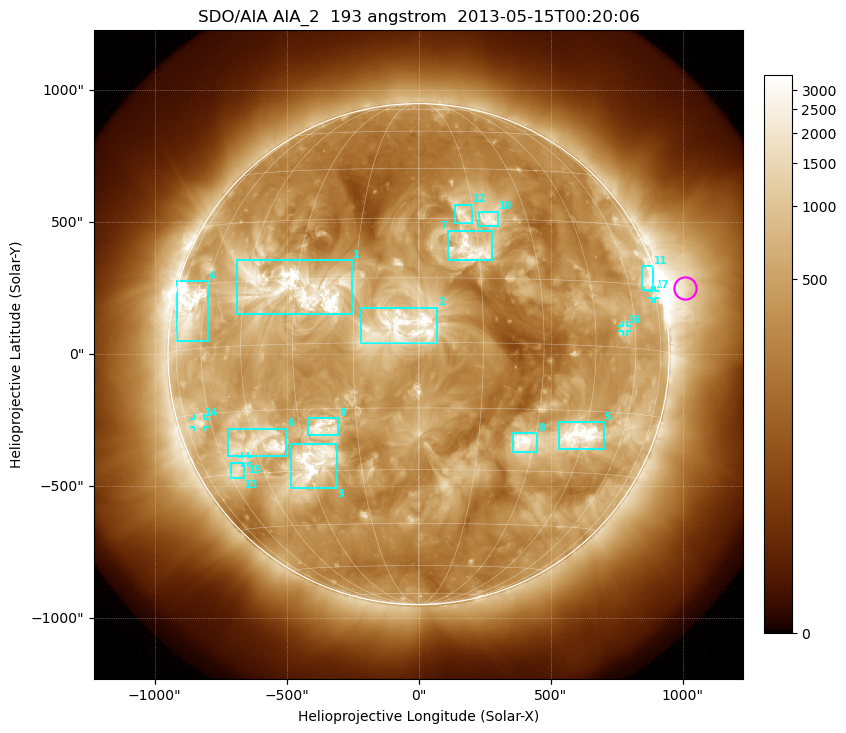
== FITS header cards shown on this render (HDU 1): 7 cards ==
TELESCOP= 'SDO/AIA'
INSTRUME= 'AIA_2'
WAVELNTH=                  193
WAVEUNIT= 'angstrom'
DATE-OBS= '2013-05-15T00:20:06.84'
CTYPE1  = 'HPLN-TAN'
CTYPE2  = 'HPLT-TAN'

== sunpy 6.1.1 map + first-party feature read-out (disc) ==
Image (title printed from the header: SDO/AIA AIA_2  193 angstrom  2013-05-15T00:20:06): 1024 x 1024 px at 2.4 arcsec/px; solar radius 949 arcsec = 396 px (full disc in frame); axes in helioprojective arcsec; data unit not stated in the header (colour bar unlabelled)
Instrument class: DISC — disc imager (sunpy class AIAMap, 193 A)
Bright regions (active regions / flare kernels): reference = the median radial profile (limb darkening/brightening removed); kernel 9 px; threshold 5 sigma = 1067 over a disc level ~380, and >= 1.15x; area >= 12 px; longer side >= 9 px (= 22 arcsec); searched inside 0.97 R_sun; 17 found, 17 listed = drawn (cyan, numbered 1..; 4 of them under ~33 arcsec drawn as corner ticks so the feature stays visible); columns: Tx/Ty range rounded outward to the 5 arcsec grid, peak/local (2 s.f.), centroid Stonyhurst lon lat
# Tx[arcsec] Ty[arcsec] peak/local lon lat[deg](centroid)
1 -690..-250 150..355 12 -30 +13
2 -220..70 40..175 5.8 -4 +4
3 -485..-310 -510..-340 10 -28 -28
4 -915..-800 45..275 11 -68 +9
5 530..700 -360..-255 11 +44 -21
6 -725..-500 -385..-280 5.9 -43 -23
7 110..280 355..465 6.5 +13 +22
8 355..450 -370..-300 8.7 +27 -23
9 -420..-305 -310..-240 6.3 -23 -19
10 225..305 485..540 5.5 +19 +30
11 845..890 240..335 9.7 +71 +16
12 135..205 495..570 5.2 +12 +31
13 -710..-660 -470..-410 5.6 -56 -29
14 -850..-810 -275..-245 6 -66 -17
15 -670..-645 -415..-385 4.7 -51 -27
16 770..790 85..110 4.4 +55 +4
17 885..895 210..240 4.4 +74 +13
Off-limb structures (1.02-1.3 R_sun): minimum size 162 px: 3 found; the strongest spans PA ~260..305 deg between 1.02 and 1.3 R_sun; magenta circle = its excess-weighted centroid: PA ~285 deg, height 1.1 R_sun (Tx ~1010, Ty ~250 arcsec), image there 6.5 x the reference